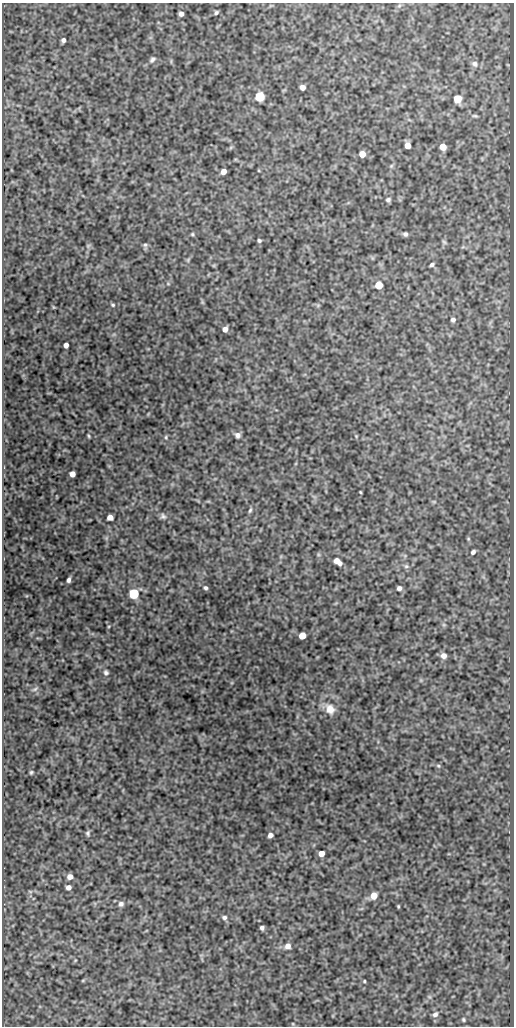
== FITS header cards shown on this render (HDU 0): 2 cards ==
NAXIS1  =                  512
NAXIS2  =                 1024

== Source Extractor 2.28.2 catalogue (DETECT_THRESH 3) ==
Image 512 x 1024 px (HDU 0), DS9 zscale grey, 1 PNG px = 1 image px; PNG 516 x 1028 px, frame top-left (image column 1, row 1024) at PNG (2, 3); no overlay
Background 291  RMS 0.76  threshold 2.27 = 3 sigma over >= 5 px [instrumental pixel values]
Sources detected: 64; all 64 listed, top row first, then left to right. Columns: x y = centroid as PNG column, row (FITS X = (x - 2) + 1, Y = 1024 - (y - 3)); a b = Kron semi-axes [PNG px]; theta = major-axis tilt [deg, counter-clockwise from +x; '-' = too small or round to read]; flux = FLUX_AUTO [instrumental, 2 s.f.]
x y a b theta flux
399 6 7 4 19 78
216 13 5 4 - 93
181 14 4 4 - 190
63 40 4 4 - 140
152 60 9 6 39 130
475 64 8 7 - 170
302 87 5 4 - 250
260 96 6 5 - 2500
457 99 5 5 - 1100
475 116 8 3 0 64
408 145 5 5 - 460
443 147 5 5 - 600
362 154 5 5 - 610
391 166 6 4 45 65
223 171 5 4 - 330
388 200 5 5 - 100
192 234 5 4 - 62
405 234 5 4 - 110
259 240 4 4 - 83
444 242 7 4 -45 79
145 245 6 6 - 97
88 246 7 4 56 86
432 265 5 4 - 110
379 285 5 5 - 1300
113 305 6 4 -15 73
453 320 5 5 - 150
225 329 5 5 - 280
66 345 4 4 - 260
238 435 6 6 - 170
89 436 6 4 -87 57
166 437 5 4 - 64
72 474 5 5 - 350
360 492 3 2 - 40
250 510 8 4 65 86
163 516 8 7 - 140
110 517 5 5 - 340
473 552 5 5 - 130
337 561 8 5 -37 440
406 566 6 6 - 100
69 580 5 3 - 130
205 588 5 5 - 96
399 588 5 5 - 170
134 594 6 5 - 3700
302 636 5 5 - 660
443 656 6 6 - 290
106 672 6 6 - 110
35 689 7 4 44 84
330 709 14 11 -60 530
438 766 6 5 - 68
31 772 4 4 - 72
88 833 7 6 - 100
270 835 5 4 - 220
321 853 5 5 - 450
70 877 5 5 - 280
68 887 5 4 - 220
374 896 5 5 - 710
121 904 7 7 - 150
398 906 3 2 - 48
224 917 6 6 - 120
262 928 4 4 - 120
288 946 7 6 - 280
364 981 4 3 - 51
435 1014 9 6 42 180
463 1020 6 5 - 74